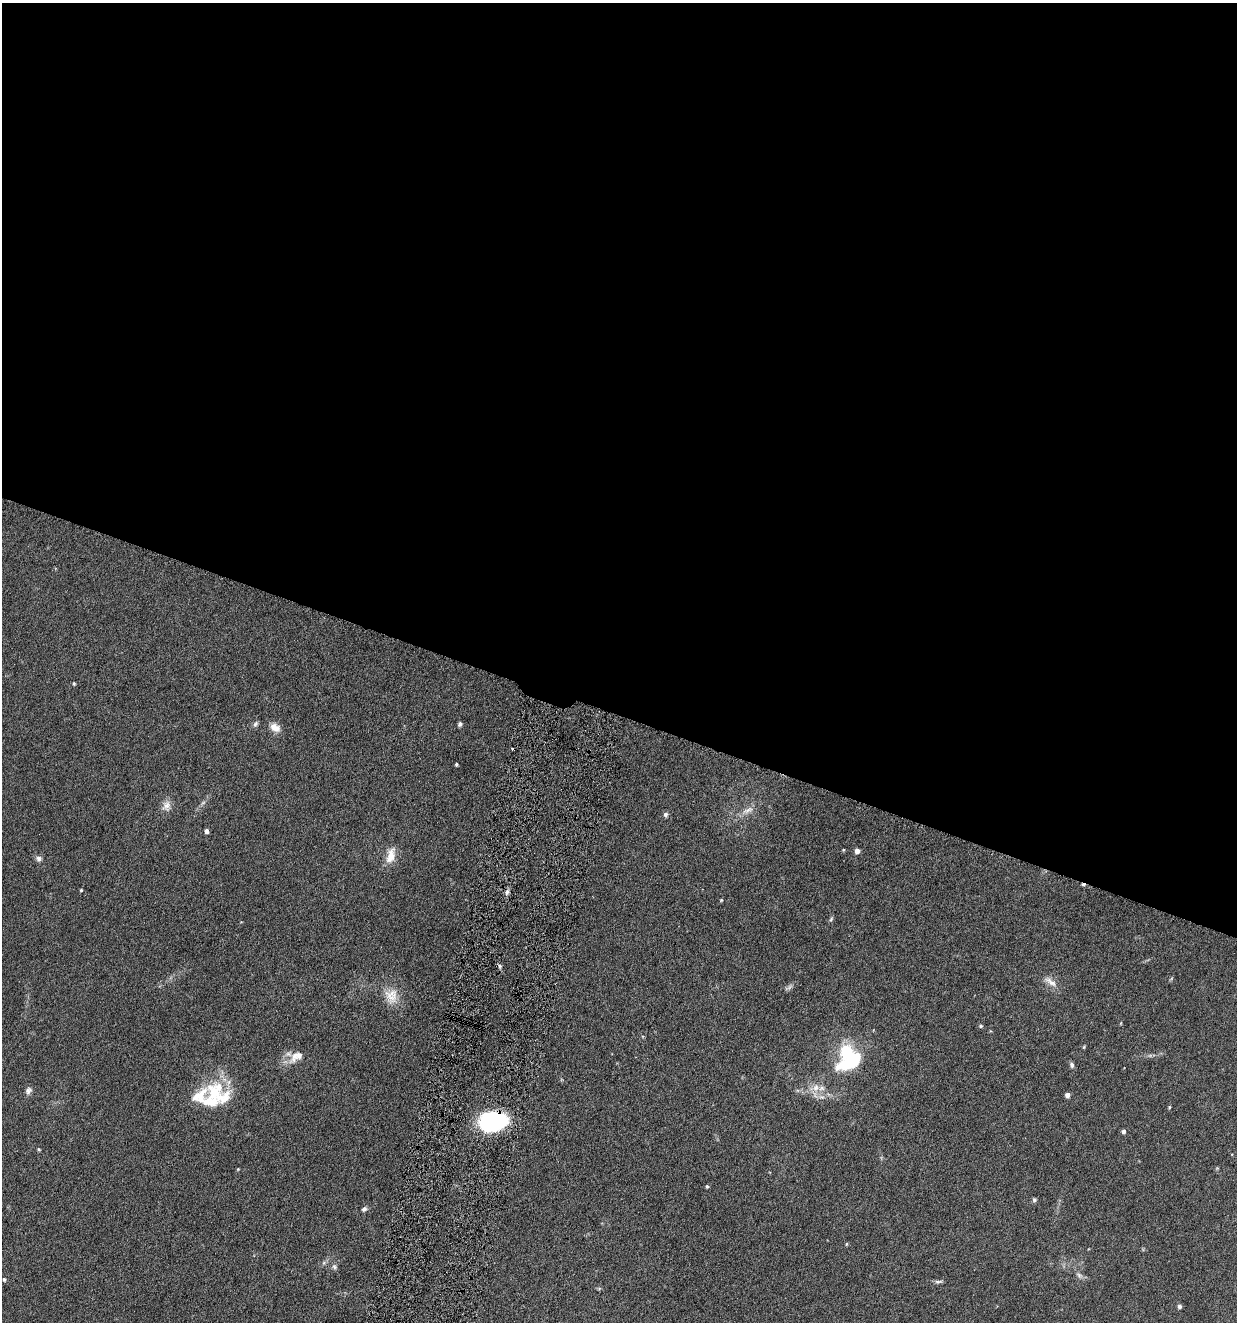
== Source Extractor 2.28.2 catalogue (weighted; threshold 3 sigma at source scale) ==
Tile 3 of 4 x 4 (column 3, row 1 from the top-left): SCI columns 2605-3839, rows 3962-5281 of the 5336 x 5285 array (HDU 1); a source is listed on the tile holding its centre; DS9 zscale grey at full resolution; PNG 1239 x 1324 px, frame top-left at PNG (2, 3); no overlay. Shown black and unused: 54% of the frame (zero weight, under 4 of 8 exposures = <1% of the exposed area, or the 3 px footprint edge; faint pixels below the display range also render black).
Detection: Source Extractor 2.28.2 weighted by HDU 2 'WHT'; one run over the whole footprint, this tile lists its part. Background 0.154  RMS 0.0064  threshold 0.0261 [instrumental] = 3 sigma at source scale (4.09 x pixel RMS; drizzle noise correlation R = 1.36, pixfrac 0.8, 0.05/0.05 arcsec/px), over >= 5 px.
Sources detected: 53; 2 too faint to see at this stretch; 2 inside a brighter object's white glare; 2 cosmic-ray / hot-pixel residue — not listed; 5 inside a brighter listed object's ellipse — not listed separately; the other 42 listed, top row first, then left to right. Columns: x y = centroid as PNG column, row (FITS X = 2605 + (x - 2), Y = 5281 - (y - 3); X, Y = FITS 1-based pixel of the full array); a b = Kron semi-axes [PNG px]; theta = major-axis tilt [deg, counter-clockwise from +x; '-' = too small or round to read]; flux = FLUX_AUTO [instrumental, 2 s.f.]
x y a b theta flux
74 683 5 4 - 0.65
255 724 8 6 63 1.4
460 724 5 4 - 1.6
275 727 14 9 -29 4.8
456 764 3 3 - 0.84
166 806 15 11 83 4.2
748 810 18 7 23 4.2
666 814 6 6 - 1.4
206 831 4 4 - 2.1
857 851 4 4 - 3.7
391 856 20 10 76 7.8
39 858 8 7 - 1.8
81 890 4 4 - 0.57
507 892 6 5 - 1.4
721 900 4 4 - 0.57
831 919 7 4 47 0.86
500 966 5 4 - 0.97
1050 982 21 8 -36 4.5
391 996 21 17 88 9.8
981 1026 5 5 - 0.92
1084 1047 5 3 - 0.53
295 1056 23 10 63 5.9
851 1062 23 11 25 38
1072 1065 7 5 -76 1.5
816 1087 12 9 77 4.9
28 1091 10 7 65 2.1
214 1092 29 28 - 28
1067 1095 5 5 - 2.3
1169 1107 4 4 - 0.6
494 1123 36 17 23 42
1124 1131 5 4 - 1.5
39 1149 4 3 - 0.64
238 1169 4 3 - 0.48
707 1186 5 4 - 0.77
1034 1200 6 5 - 1.1
364 1209 7 5 39 1.4
846 1244 5 3 - 0.57
334 1267 7 6 - 1.4
1079 1275 10 6 -36 1.9
4 1279 5 4 - 0.95
938 1282 11 5 4 1.3
1180 1306 5 4 - 1.6
Overlapping masked pixels (flux is a lower limit): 1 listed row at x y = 494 1123